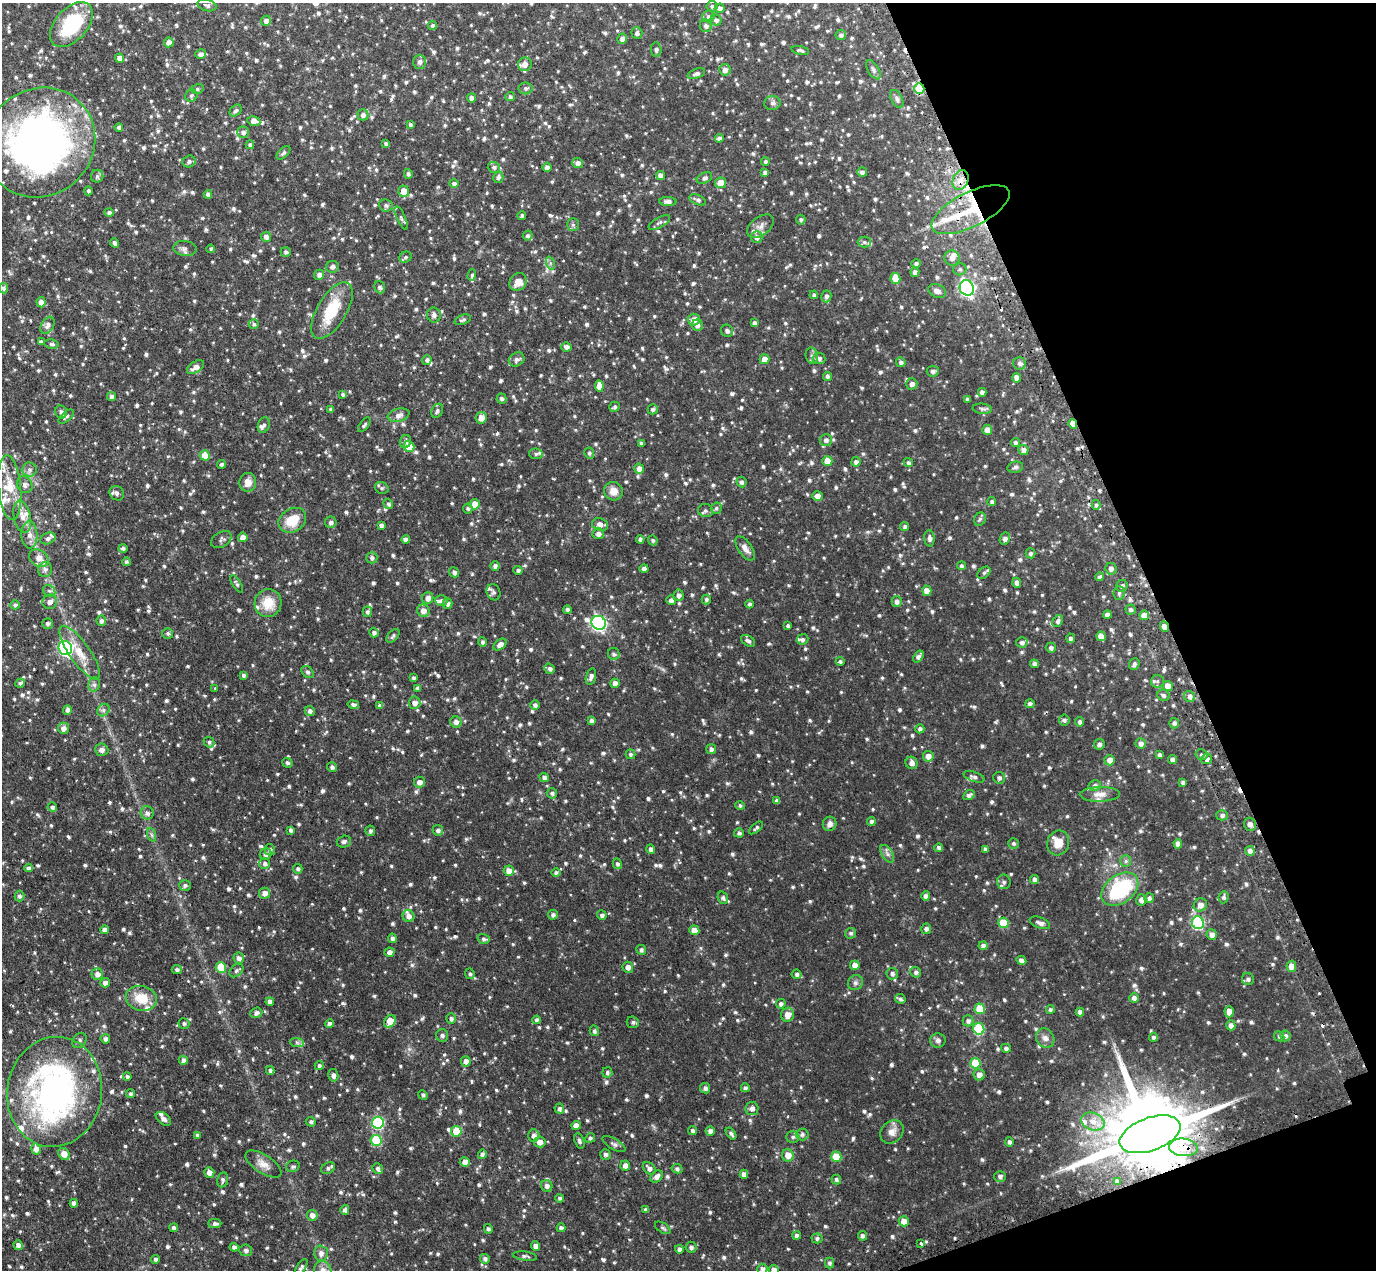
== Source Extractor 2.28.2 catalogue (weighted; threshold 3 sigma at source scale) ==
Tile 12 of 4 x 4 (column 4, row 3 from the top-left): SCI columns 4164-5537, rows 1445-2712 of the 5578 x 5558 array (HDU 1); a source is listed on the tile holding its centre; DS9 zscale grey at full resolution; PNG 1378 x 1272 px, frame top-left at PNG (2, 3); each listed source drawn as its Kron ellipse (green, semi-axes under 4 px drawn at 4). Shown black and unused: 18% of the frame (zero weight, under 2 of 3 exposures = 4% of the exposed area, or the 3 px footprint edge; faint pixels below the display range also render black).
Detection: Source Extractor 2.28.2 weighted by HDU 2 'WHT'; one run over the whole footprint, this tile lists its part. Background 0.0879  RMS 0.0086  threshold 0.0385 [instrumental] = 3 sigma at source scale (4.5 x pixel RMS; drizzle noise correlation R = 1.50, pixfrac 1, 0.05/0.05 arcsec/px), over >= 5 px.
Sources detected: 1385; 8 cosmic-ray / hot-pixel residue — neither listed nor drawn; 33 inside a brighter listed object's ellipse — not listed separately; of the other 1344, all 500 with FLUX_AUTO >= 1.67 (the completeness limit of this list) listed and drawn (844 fainter detections not listed), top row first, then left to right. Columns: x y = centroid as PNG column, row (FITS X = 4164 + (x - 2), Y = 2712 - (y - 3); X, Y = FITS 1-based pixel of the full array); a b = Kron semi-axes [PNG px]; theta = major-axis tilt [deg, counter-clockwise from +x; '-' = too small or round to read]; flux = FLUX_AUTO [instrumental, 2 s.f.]
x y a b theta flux
207 5 10 5 -15 2.2
712 6 5 5 - 1.8
720 8 5 4 - 2.8
708 16 6 6 - 2.3
716 20 6 5 - 2.3
266 21 5 5 - 3.6
71 25 27 16 48 54
433 25 4 4 - 2.2
706 26 6 5 - 2.6
637 33 6 5 - 1.9
841 35 5 5 - 2.6
622 39 5 5 - 3.5
169 42 5 5 - 4.2
656 50 7 5 -86 2.3
800 50 9 4 -12 1.8
201 54 5 5 - 3.5
120 58 4 4 - 6.1
419 62 7 6 - 3.2
525 64 7 7 - 5.7
725 70 6 5 - 3.7
873 70 11 5 -58 2.2
696 74 9 4 19 2.8
526 88 7 6 - 2.1
197 89 6 5 - 1.9
919 89 5 5 - 36
191 96 6 5 - 2
510 96 5 4 - 1.9
472 98 4 4 - 3.1
897 99 10 5 -63 2.3
772 103 8 7 - 2.5
236 111 7 5 43 1.8
363 115 5 5 - 3.2
254 121 6 4 -10 5.4
410 124 4 3 - 1.8
119 127 4 4 - 1.9
243 132 6 6 - 2.7
719 138 4 4 - 2.4
40 143 57 53 42 430
386 143 4 4 - 1.7
250 145 4 4 - 1.8
283 153 8 5 45 1.9
189 161 6 6 - 2.8
765 161 4 4 - 1.7
578 163 5 5 - 3.8
494 167 6 5 - 2.2
547 167 4 4 - 3.7
765 172 4 4 - 2.1
862 172 5 4 - 2.9
408 174 5 4 - 1.9
661 175 4 4 - 4
97 176 6 6 - 1.9
498 177 6 5 - 2
704 178 8 5 26 2.3
961 180 10 7 66 6.4
454 183 5 4 - 2.3
720 183 5 5 - 7.9
88 191 4 4 - 1.9
404 191 5 5 - 9.1
208 194 4 4 - 3.2
698 200 9 5 -23 2.3
668 201 8 4 -1 3.3
386 205 7 6 - 2.4
971 210 43 17 27 39
109 213 5 4 - 1.8
522 215 4 4 - 1.8
401 218 12 4 -66 1.9
801 220 5 4 - 1.7
659 222 12 5 30 2.3
573 225 6 5 - 1.9
760 226 15 9 35 5.1
528 236 5 4 - 1.7
266 237 5 5 - 3.1
757 237 6 5 - 3.5
864 242 6 5 - 1.8
115 243 5 3 - 2.4
185 248 12 7 -6 3.3
211 249 4 3 - 1.7
286 252 5 4 - 1.9
406 257 6 5 - 1.7
952 258 8 7 - 4.1
550 263 7 4 -72 1.8
916 263 4 4 - 2
332 267 6 5 - 3.1
960 269 6 6 - 1.8
915 272 4 4 - 2.9
319 275 5 5 - 3.2
472 275 6 4 73 1.7
895 278 5 5 - 13
518 282 9 8 - 8.1
380 287 6 5 - 1.8
3 288 5 4 - 1.8
967 288 8 7 - 190
937 291 9 6 -24 3.8
814 295 4 4 - 1.8
826 296 6 5 - 2.5
41 302 5 4 - 4.4
332 310 32 14 59 30
434 315 7 7 - 2.7
463 320 9 4 20 1.8
694 320 6 6 - 6.1
754 323 4 3 - 2.4
254 324 5 4 - 1.8
47 325 9 6 60 3.4
697 325 6 5 - 3
727 331 6 6 - 3
41 342 4 3 - 2.1
52 344 7 4 -8 1.8
566 347 5 4 - 3.4
812 356 8 6 -75 2.3
819 358 6 5 - 2.2
517 359 8 6 31 2.9
765 359 5 5 - 5.9
427 360 5 4 - 1.9
901 362 5 4 - 2.1
1020 363 6 6 - 2.7
196 367 9 5 35 4.7
933 371 6 5 - 2.8
827 376 4 4 - 1.9
1017 378 5 4 - 5.1
912 384 5 5 - 3.4
599 386 6 4 -83 7.7
982 392 4 4 - 3.2
343 395 4 4 - 1.8
111 396 4 4 - 2.4
501 398 5 5 - 2.1
967 399 4 3 - 2.1
614 407 5 5 - 1.8
653 409 5 5 - 2.1
982 409 9 5 -6 2
331 410 4 3 - 2.1
437 411 7 5 62 2.1
61 412 7 5 -78 2.5
399 415 11 6 14 4.2
66 417 9 5 41 1.9
481 418 6 5 - 7
1073 424 5 4 - 11
264 425 8 5 67 2.2
364 425 9 4 51 1.7
987 430 5 5 - 5.6
826 440 6 6 - 2.8
405 442 6 5 - 2.5
641 443 3 3 - 1.9
1015 443 4 4 - 1.9
409 447 5 5 - 12
1023 450 5 5 - 3.3
589 453 5 5 - 1.7
536 454 7 5 -7 1.8
205 455 5 5 - 13
827 461 5 5 - 11
856 462 4 4 - 3
908 463 5 4 - 1.7
222 464 4 3 - 1.8
1015 467 8 5 13 1.9
639 469 5 5 - 5.3
29 470 7 7 - 2.7
248 482 9 8 - 7.2
741 482 5 5 - 2.3
25 485 9 7 -56 2.9
10 488 32 11 -84 20
382 488 7 5 -16 1.7
613 491 9 9 - 7.2
117 493 8 6 -46 2.6
817 496 5 5 - 4.3
992 502 4 4 - 1.8
388 504 5 4 - 1.8
475 504 5 5 - 11
1096 505 5 4 - 1.8
468 508 5 5 - 1.7
716 508 5 5 - 1.7
705 511 7 6 - 2
22 517 16 8 -78 7.1
980 519 7 5 63 1.9
292 520 14 11 32 18
331 522 6 5 - 2.8
600 524 8 6 -16 4.9
381 525 4 4 - 2.4
905 526 4 4 - 1.9
598 534 5 5 - 3.3
29 535 13 8 -87 5.9
243 537 5 4 - 4.8
48 538 8 5 22 2.3
929 538 8 5 -87 3
406 539 4 4 - 3.2
640 539 4 4 - 2
1005 539 6 5 - 2.6
221 540 11 7 30 2.4
653 540 5 4 - 1.7
123 548 5 4 - 1.8
745 548 14 6 -56 4.6
1030 553 5 5 - 2
39 558 10 8 -33 6.1
372 558 5 5 - 2.3
126 562 4 4 - 1.7
495 566 5 4 - 2.7
961 566 4 4 - 1.8
644 568 4 4 - 2.7
45 569 7 7 - 2.8
1111 569 6 5 - 2.9
518 570 4 4 - 2
454 572 5 4 - 2.5
984 573 7 5 40 1.9
1099 577 4 4 - 2.1
1017 583 5 4 - 3.4
237 584 10 4 -57 1.8
1122 586 6 5 - 2.7
49 591 6 5 - 1.8
927 591 5 4 - 6.4
494 592 8 6 -69 2
1119 593 7 5 88 1.9
678 595 6 5 - 3
428 598 6 5 - 4.5
671 600 5 4 - 3.4
706 600 5 4 - 1.7
441 601 6 5 - 2.6
50 602 7 7 - 3.6
897 602 5 5 - 2.7
268 603 14 13 - 16
448 603 5 5 - 3.1
750 604 4 4 - 2.1
15 605 5 4 - 1.8
567 609 4 4 - 2
1130 609 5 5 - 2
423 611 6 6 - 5.4
367 612 5 5 - 2
1107 615 4 4 - 4.3
1144 615 5 5 - 8.1
101 621 5 5 - 2.4
1058 621 6 5 - 2.3
599 623 7 6 - 210
48 624 5 5 - 2.2
788 626 4 3 - 2
1164 627 5 4 - 5.9
168 633 5 5 - 1.8
374 633 5 4 - 2.4
393 636 8 5 48 1.8
1101 636 5 4 - 7.5
1070 638 5 4 - 2.3
803 639 6 5 - 1.8
748 641 8 5 -31 2.6
482 642 5 4 - 1.7
1022 642 6 5 - 2.6
500 644 7 5 37 4.4
65 648 7 6 - 150
1051 648 5 5 - 2.2
80 653 32 10 -55 16
614 654 6 5 - 2
918 657 6 4 55 3.1
840 662 4 4 - 1.7
1034 664 4 4 - 2.7
1134 664 6 5 - 2.3
549 669 5 5 - 2.1
308 672 7 5 -46 2
243 675 4 4 - 1.9
591 676 8 5 72 3.3
413 678 4 3 - 1.9
1157 681 6 6 - 2.1
20 683 5 4 - 1.8
615 683 5 4 - 4.3
94 684 7 5 69 2.2
1168 686 5 5 - 5.3
418 688 4 3 - 2.2
215 689 3 3 - 2.2
1163 695 6 5 - 2.2
1190 697 5 5 - 3.4
415 703 6 5 - 4.7
1030 704 5 4 - 2.2
353 705 6 4 -11 2.3
535 705 5 4 - 2.3
380 706 4 3 - 1.8
67 710 5 4 - 2.9
103 710 7 5 47 2.2
310 711 5 5 - 2.7
1064 720 5 5 - 2
591 721 4 3 - 2.5
456 722 6 5 - 3.5
1080 722 4 4 - 2.4
1174 723 5 5 - 2.2
63 728 6 5 - 4.1
920 729 5 4 - 2.2
209 742 5 5 - 1.9
1099 744 5 5 - 2.6
1141 744 5 5 - 3.7
711 749 5 5 - 2.6
102 750 6 6 - 3.5
631 754 5 5 - 1.7
1159 755 4 4 - 2.2
1201 755 6 5 - 2
928 756 5 5 - 5.2
1207 759 5 5 - 3.3
1110 760 5 5 - 6.9
1173 760 5 4 - 3.2
287 763 5 4 - 1.7
912 763 6 6 - 3.9
332 767 5 5 - 2.3
544 777 5 4 - 2.4
974 777 11 5 -18 2.3
999 778 6 5 - 2.2
419 782 5 5 - 4.6
1183 782 4 3 - 2.2
1095 786 6 5 - 2.4
552 793 5 5 - 2
1100 794 20 7 1 6.1
969 795 6 4 28 2.3
777 801 4 4 - 2.9
740 805 4 4 - 1.7
52 807 5 4 - 2
147 813 6 6 - 3
1222 815 5 5 - 2.1
871 821 4 4 - 2.2
830 824 7 7 - 3.3
1250 824 7 6 - 3.8
756 828 8 3 41 1.7
290 830 4 3 - 2
438 830 5 5 - 2.7
370 831 5 5 - 2
739 833 5 4 - 2
152 835 7 4 -70 1.7
344 842 7 6 - 1.9
1013 843 5 5 - 1.7
1058 843 12 11 - 10
1178 844 5 4 - 4.3
939 848 4 4 - 2.6
651 849 4 4 - 2.6
985 849 4 3 - 1.8
270 850 5 5 - 2.1
1250 851 5 4 - 3.6
266 854 6 5 - 3.5
887 854 10 5 -57 2.7
1126 861 6 5 - 1.8
265 864 5 5 - 2.3
617 864 5 4 - 1.9
28 868 4 4 - 2.5
298 869 5 4 - 1.9
509 871 5 5 - 6.7
556 873 4 4 - 1.8
1035 880 4 4 - 4.3
1004 882 7 7 - 2.6
185 885 6 5 - 2.1
1120 889 20 14 36 69
265 893 5 5 - 4.6
19 896 5 5 - 2
926 896 5 4 - 2.9
1223 897 6 5 - 2.1
723 898 6 5 - 2
1149 898 5 5 - 2.5
1141 900 6 5 - 4.1
1200 905 7 6 - 5
553 915 5 5 - 2.1
602 915 5 4 - 2.2
408 916 6 6 - 3.9
1003 923 5 5 - 23
1040 923 11 5 -22 3.6
1198 923 6 6 - 83
926 929 5 5 - 2.4
105 930 4 4 - 4.3
694 930 5 4 - 7.1
851 933 5 5 - 1.9
1212 935 5 5 - 4.1
392 938 4 4 - 2.4
484 939 6 5 - 1.9
983 946 4 4 - 3.2
641 950 5 4 - 2.3
390 952 5 4 - 3.5
239 958 5 5 - 3.4
1021 960 5 4 - 3
855 965 5 4 - 5.3
1291 966 5 5 - 6
221 967 5 5 - 22
628 967 5 5 - 4
177 970 5 4 - 2.1
236 971 8 5 43 1.9
916 972 5 5 - 2.5
97 974 6 5 - 4.2
470 974 5 4 - 1.7
797 974 5 4 - 2
892 974 6 6 - 2.7
1248 979 6 6 - 2.5
105 983 4 4 - 3.1
855 983 8 7 - 2.5
141 998 16 12 -13 17
1134 998 5 4 - 2.6
900 999 5 5 - 2
270 1002 4 4 - 3.3
781 1004 5 4 - 2.1
980 1009 5 5 - 19
1050 1009 4 4 - 1.8
1080 1012 4 4 - 3.8
1229 1012 5 4 - 6.2
256 1013 6 5 - 2.4
788 1015 7 6 - 7.3
451 1019 5 4 - 2.1
537 1020 4 4 - 2.1
390 1021 7 5 54 14
968 1021 5 5 - 2.4
633 1022 6 5 - 2.2
184 1024 5 5 - 1.8
329 1024 4 4 - 2.9
1231 1025 5 4 - 4.1
979 1029 6 5 - 51
594 1031 5 4 - 2.1
442 1035 6 6 - 2.2
1279 1036 5 5 - 1.8
1285 1036 5 5 - 2.3
1153 1037 4 4 - 1.7
1045 1038 10 8 -54 4.2
105 1039 5 4 - 2.7
79 1040 8 6 50 2.2
938 1040 7 7 - 3
297 1042 7 4 -2 1.7
1006 1048 5 4 - 2.3
183 1060 5 4 - 3.3
466 1061 5 4 - 4.3
975 1063 5 5 - 27
319 1066 4 4 - 1.9
270 1070 4 4 - 1.8
607 1072 5 5 - 1.8
333 1075 6 5 - 2.3
979 1075 5 5 - 4.6
127 1077 4 3 - 2
705 1088 5 5 - 2.6
745 1088 4 4 - 1.9
55 1092 55 47 80 250
130 1094 4 4 - 1.9
423 1095 5 4 - 1.7
559 1109 5 5 - 2
752 1109 6 6 - 3.6
163 1119 9 5 -39 3.4
311 1122 5 5 - 1.8
1093 1122 12 8 -20 7.9
378 1123 6 6 - 81
576 1126 4 4 - 5.5
693 1130 4 4 - 2
456 1131 5 5 - 19
710 1131 4 4 - 3.1
892 1132 13 10 45 6.4
731 1134 7 4 -53 1.9
802 1134 6 6 - 2.2
1150 1134 32 16 20 15000
198 1135 4 3 - 1.9
534 1135 6 5 - 3.2
793 1137 7 5 2 2
590 1138 5 4 - 1.9
376 1140 6 5 - 42
579 1141 8 4 -73 2
540 1142 5 5 - 5.1
1009 1142 4 4 - 2.2
614 1144 13 5 -31 2.3
1183 1147 14 9 -4 9.3
36 1149 5 5 - 4.6
64 1154 6 5 - 8.3
482 1154 5 4 - 1.9
605 1154 5 5 - 2.2
788 1155 6 6 - 7.9
836 1157 5 5 - 21
465 1162 5 4 - 4.5
263 1164 20 9 -32 7.1
625 1165 5 5 - 4.1
293 1166 7 5 21 1.7
328 1168 7 5 30 2.2
378 1168 5 5 - 2.1
649 1168 7 5 -44 3.4
677 1169 5 4 - 2
209 1172 5 5 - 4.3
744 1174 4 4 - 4
657 1176 7 5 47 3.7
1000 1176 5 5 - 2.7
223 1180 7 5 78 1.9
836 1180 5 4 - 1.9
1117 1181 4 3 - 2.2
547 1186 6 5 - 3.2
560 1198 4 4 - 1.8
74 1203 4 4 - 3.5
345 1210 5 4 - 2.2
646 1210 4 3 - 2.2
312 1215 5 5 - 4.4
904 1221 5 5 - 7.4
215 1223 6 4 0 2.3
174 1228 4 4 - 2.2
561 1228 4 4 - 2.6
663 1228 9 5 -33 1.7
488 1229 5 4 - 1.9
797 1235 4 4 - 2.3
863 1236 5 4 - 2.6
817 1238 5 5 - 1.9
921 1244 3 3 - 4.1
18 1245 5 4 - 3.4
536 1246 4 4 - 4.2
234 1247 4 4 - 2.4
691 1247 5 5 - 2.4
679 1249 4 4 - 2.6
246 1250 6 5 - 2.6
321 1253 7 7 - 3.7
525 1256 12 4 -7 2
155 1259 4 4 - 2.2
485 1259 5 4 - 2.2
829 1263 5 4 - 2
301 1268 10 4 56 2.1
762 1269 5 5 - 2.6
323 1270 9 8 - 5
774 1270 5 4 - 4.2
Overlapping masked pixels (flux is a lower limit): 8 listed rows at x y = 919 89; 40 143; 971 210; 967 288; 1073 424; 1164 627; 1150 1134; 1183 1147
Isophote crosses this tile's border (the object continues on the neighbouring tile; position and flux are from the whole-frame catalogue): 6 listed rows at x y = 71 25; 40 143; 10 488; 762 1269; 323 1270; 774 1270